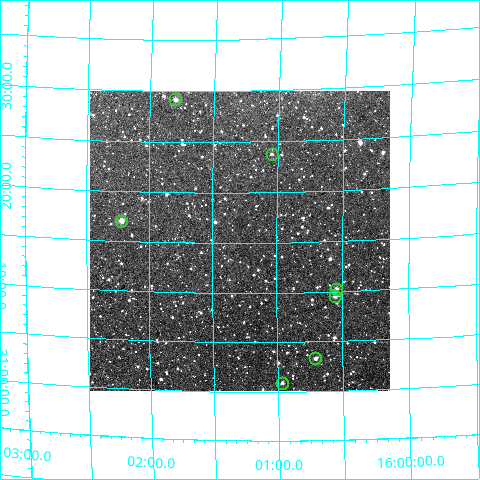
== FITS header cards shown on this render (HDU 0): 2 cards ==
NAXIS1  =                  300
NAXIS2  =                  300

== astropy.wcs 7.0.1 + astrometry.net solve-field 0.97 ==
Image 300 x 300 px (HDU 0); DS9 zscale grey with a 90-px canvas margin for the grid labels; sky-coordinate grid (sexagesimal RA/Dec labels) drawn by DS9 from the SOLVED WCS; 7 Tycho-2 reference stars matched to detected sources circled (green)
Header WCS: RA---TAN/DEC--TAN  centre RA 16:01:18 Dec +31:15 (240.32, +31.25 deg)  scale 6 arcsec/px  FOV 30.0' x 30.0'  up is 0 deg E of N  parity normal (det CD < 0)
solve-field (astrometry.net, Tycho-2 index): VERIFIED the header's WCS against the Tycho-2 star catalogue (verified at 2 index scales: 5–7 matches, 0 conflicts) and refined it, rather than solving blind
Solved WCS: RA---TAN-SIP/DEC--TAN-SIP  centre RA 16:01:17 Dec +31:15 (240.32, +31.25 deg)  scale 5.98 arcsec/px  FOV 29.9' x 29.9'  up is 0 deg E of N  parity normal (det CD < 0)
The solver's refit moves the header's centre by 11 arcsec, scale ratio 0.9967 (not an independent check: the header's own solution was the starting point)
Tycho-2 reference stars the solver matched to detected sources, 7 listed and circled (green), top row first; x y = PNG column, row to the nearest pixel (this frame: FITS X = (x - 90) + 1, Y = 300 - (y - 92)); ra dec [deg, ICRS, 3 dp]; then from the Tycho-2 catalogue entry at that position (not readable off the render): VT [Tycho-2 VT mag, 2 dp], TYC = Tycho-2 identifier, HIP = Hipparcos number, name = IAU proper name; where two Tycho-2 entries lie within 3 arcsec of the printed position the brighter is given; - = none
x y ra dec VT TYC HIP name
175 100 240.450 +31.486 11.89 2573-1125-1 - -
272 155 240.261 +31.396 12.50 2573-817-1 - -
121 222 240.554 +31.284 10.81 2573-1217-1 - -
336 290 240.135 +31.171 11.76 2573-1747-1 - -
335 297 240.139 +31.160 11.45 2573-1477-1 - -
315 359 240.176 +31.056 12.35 2573-1701-1 - -
282 384 240.241 +31.015 12.89 2573-1725-1 - -